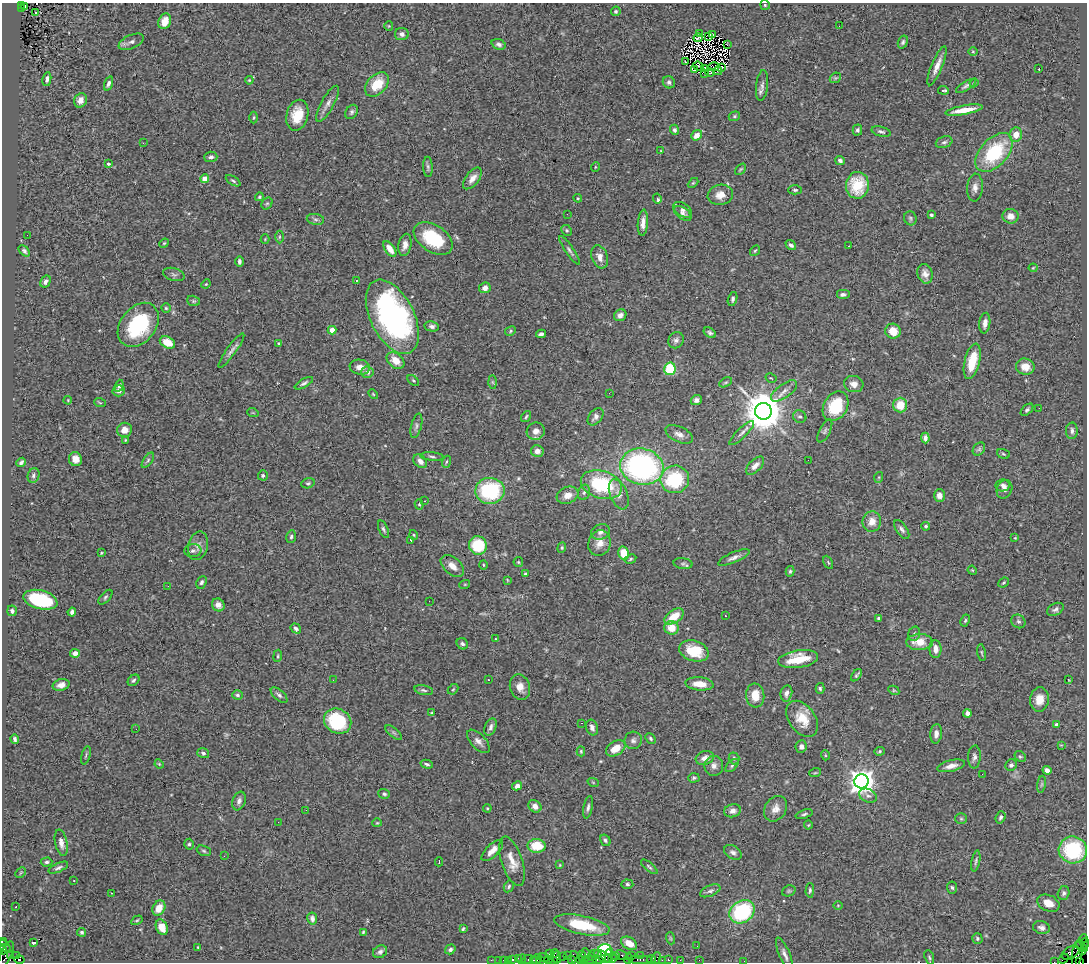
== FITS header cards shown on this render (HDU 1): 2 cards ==
NAXIS1  =                 1085
NAXIS2  =                  960

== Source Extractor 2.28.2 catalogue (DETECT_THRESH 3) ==
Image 1085 x 960 px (HDU 1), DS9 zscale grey, 1 PNG px = 1 image px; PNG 1089 x 964 px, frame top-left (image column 1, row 960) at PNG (2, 3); each listed source drawn as its Kron ellipse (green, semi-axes under 4 px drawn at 4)
Background 2.87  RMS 0.073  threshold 0.218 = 3 sigma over >= 5 px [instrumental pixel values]
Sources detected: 429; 4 with non-positive FLUX_AUTO (blend fragments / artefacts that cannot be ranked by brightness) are neither listed nor drawn; the other 425 listed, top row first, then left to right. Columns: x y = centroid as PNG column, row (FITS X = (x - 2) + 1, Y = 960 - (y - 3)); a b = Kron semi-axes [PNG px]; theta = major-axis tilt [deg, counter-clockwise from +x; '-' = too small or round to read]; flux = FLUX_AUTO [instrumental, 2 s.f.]
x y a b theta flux
22 5 3 3 - 260
765 5 5 5 - 6.8
25 6 4 3 - 290
21 9 3 2 - 830
616 11 5 4 - 7.5
36 12 2 2 - 12
165 21 8 6 70 55
389 26 4 4 - 5
839 26 2 2 - 11
402 34 7 6 - 17
700 34 3 2 - 2.8
712 35 4 2 - 5.4
709 36 3 2 - 4.5
698 38 4 2 - 0.23
131 42 13 7 24 22
903 42 7 5 70 11
499 44 7 5 -20 13
727 44 2 2 - 4.6
973 52 5 3 - 4.6
685 62 4 2 - 0.31
698 66 5 3 - 2.9
937 66 21 5 67 42
713 67 6 2 14 0.07
722 67 3 2 - 5.1
1039 68 3 2 - 31
705 69 3 2 - 3.3
694 70 3 2 - 2.3
718 71 4 2 - 5.8
710 72 4 2 - 12
704 73 3 2 - 7.1
835 78 6 4 44 6.6
47 79 7 3 79 14
249 80 4 3 - 5.1
669 82 6 6 - 13
108 83 7 4 72 16
974 83 4 3 - 5.5
377 84 14 9 45 120
762 86 15 6 84 22
966 86 11 4 31 13
943 90 5 3 - 14
80 100 7 6 - 36
328 104 20 6 61 30
964 110 19 4 10 84
352 112 7 6 - 12
297 115 16 10 75 100
734 116 6 4 22 7
254 118 6 3 88 5.4
674 130 5 4 - 11
857 130 5 5 - 12
881 132 10 5 -15 13
1016 134 7 6 - 47
697 135 6 4 38 40
944 142 8 5 19 13
143 143 3 2 - 8.5
661 151 4 2 - 3.5
994 152 23 13 48 340
211 157 6 5 - 16
840 160 5 4 - 13
108 164 4 3 - 11
428 167 10 5 -86 12
595 167 5 3 - 4
740 169 6 3 48 6.7
472 178 13 6 52 33
205 179 4 4 - 91
233 181 8 4 -34 9
693 183 6 3 44 5.5
857 185 13 11 84 180
975 187 14 8 86 29
795 190 7 4 -1 8.9
720 195 13 10 11 52
259 197 4 3 - 7
578 198 4 4 - 4.6
657 199 5 3 - 24
267 203 6 5 - 7.9
682 210 10 6 -33 18
683 213 10 5 -35 16
567 214 3 2 - 4.2
931 215 4 3 - 9
1010 216 8 7 - 37
910 218 7 6 - 9.9
315 219 9 5 -7 13
643 223 13 5 86 35
567 230 6 5 - 7.3
27 235 2 2 - 13
279 237 6 4 89 8.4
433 238 21 13 -34 280
265 239 4 4 - 4.8
164 243 5 4 - 5.4
405 245 11 6 79 33
791 245 6 4 -40 15
849 246 2 2 - 3.2
390 249 9 5 -55 48
570 250 17 4 -56 16
24 251 7 4 -44 11
755 251 5 3 - 5.7
600 257 12 8 -70 34
239 261 5 4 - 12
1033 268 4 4 - 4.2
174 274 11 6 -15 16
925 274 10 7 -74 30
45 281 6 4 59 15
356 281 3 3 - 12
206 284 5 4 - 5.2
485 288 6 5 - 28
843 294 7 5 0 16
733 299 7 4 75 10
193 301 6 5 - 7.8
166 308 4 4 - 6.4
620 315 6 5 - 20
392 317 40 22 -63 1300
985 323 10 5 83 28
138 325 24 17 51 380
432 326 7 5 -10 14
332 330 4 4 - 81
510 331 6 4 27 6.7
893 331 8 7 - 71
710 333 7 4 -33 11
541 334 5 3 - 18
676 340 8 7 - 17
167 342 8 5 -26 93
278 343 4 3 - 4.3
231 350 21 4 54 23
396 361 10 7 -38 58
972 361 18 7 76 130
360 367 10 7 -9 35
1025 367 9 8 - 57
670 369 6 5 - 230
367 372 6 6 - 21
771 378 6 2 -30 3.8
413 380 7 4 -41 7.7
492 382 6 4 -88 7.1
726 382 7 4 30 7.2
304 383 10 4 29 12
854 384 10 8 -15 31
119 386 6 4 70 11
119 391 6 5 - 22
784 391 15 7 36 32
609 393 2 2 - 1.9
373 394 6 3 -46 4.7
68 400 4 3 - 3.7
696 400 6 5 - 21
100 403 6 3 -20 4.9
900 405 7 7 - 89
835 406 16 11 58 210
1039 408 2 2 - 9.1
1027 410 7 4 43 10
763 411 8 8 - 17000
253 413 6 3 -19 4.3
526 416 6 3 54 7.1
596 417 10 6 50 19
800 417 7 6 - 12
416 426 12 5 76 14
125 430 7 7 - 36
536 431 9 8 - 30
825 431 12 5 63 14
1072 431 8 6 88 17
742 433 16 5 44 21
679 434 14 7 -25 30
925 438 5 4 - 17
125 440 3 3 - 4.3
979 449 7 5 50 10
537 451 6 6 - 26
1003 454 6 4 -22 6.9
432 456 11 3 -5 10
75 459 7 6 - 33
148 460 9 4 55 11
808 460 2 2 - 2.8
420 461 8 5 -46 24
21 462 5 3 - 10
446 462 6 4 71 7.7
755 466 11 6 45 30
642 467 22 18 -13 1100
33 475 7 5 69 12
263 475 5 5 - 12
879 477 5 3 - 4.8
675 479 14 13 - 310
308 483 7 5 15 8.2
601 485 21 13 -16 380
1003 485 7 6 - 15
1004 489 9 7 65 22
490 491 14 13 - 410
584 492 8 5 73 13
619 494 16 8 -68 36
568 495 11 8 20 43
939 495 6 5 - 31
424 501 2 2 - 3.3
419 504 5 4 - 8
872 521 10 9 - 51
926 526 4 4 - 7.8
383 529 9 4 -66 11
902 529 11 5 -56 16
601 532 9 7 19 21
414 535 5 3 - 4.5
291 537 6 5 - 10
1015 538 4 4 - 4
411 540 3 2 - 4.1
599 543 13 11 74 51
478 545 9 9 - 210
198 546 14 9 76 33
562 548 5 4 - 6.3
193 551 8 6 6 13
101 553 3 3 - 5.1
624 553 7 5 -78 95
734 557 17 5 23 24
631 559 6 4 28 7.1
518 562 5 4 - 5.9
828 562 7 4 -63 6.9
683 564 9 5 -5 12
483 565 5 3 - 4.7
452 566 13 8 -40 45
972 570 5 3 - 4.4
790 571 5 4 - 7.4
525 574 4 4 - 13
507 580 4 2 - 3.5
201 582 6 5 - 12
1004 583 5 3 - 5.5
465 584 5 3 - 4.2
168 586 3 2 - 10
105 597 9 5 49 9.6
40 600 17 9 -15 370
429 601 2 2 - 11
218 605 7 6 - 25
1055 609 9 6 28 15
12 611 5 5 - 13
72 612 4 4 - 15
674 616 11 6 34 86
725 616 2 2 - 3
879 618 3 3 - 12
965 620 6 4 63 7
1018 621 7 6 - 12
671 628 7 7 - 74
296 629 5 4 - 13
914 634 7 5 74 12
495 639 3 2 - 7.3
919 642 13 8 2 83
462 644 6 5 - 11
935 649 9 6 -88 34
694 651 15 10 -17 150
75 653 5 4 - 29
982 653 8 3 -81 7
278 656 6 4 82 7.1
798 659 20 8 9 150
856 675 7 3 51 7.6
133 680 6 5 - 9.8
333 680 3 2 - 5.8
488 680 2 2 - 2.7
1069 680 3 2 - 3.1
699 684 14 6 -5 67
61 685 8 6 14 26
520 687 13 10 -73 45
820 688 5 4 - 8.9
453 689 6 4 43 6.9
424 690 9 4 -11 11
894 690 6 4 -30 5.9
786 693 8 6 78 21
238 695 5 4 - 9.3
279 695 10 5 -42 13
755 695 12 9 -84 76
1039 699 12 9 84 61
432 713 4 3 - 5.7
967 713 4 4 - 23
802 719 20 13 -55 93
338 721 14 12 -30 310
582 723 3 2 - 15
1056 725 4 3 - 19
491 727 9 5 68 16
592 728 8 6 -70 18
136 729 3 2 - 6.2
394 733 10 4 -39 12
936 734 10 6 84 25
650 738 6 4 -48 8.2
15 739 5 3 - 10
633 740 8 8 - 18
478 741 14 7 -46 28
1061 745 4 3 - 4.2
801 746 6 5 - 17
616 748 10 7 32 64
581 751 5 4 - 6.1
880 751 5 4 - 7.4
203 753 6 4 -18 11
86 755 9 3 75 7.1
825 755 5 3 - 4.5
1020 756 6 5 - 7.7
974 757 11 6 86 18
705 758 9 6 17 33
734 758 6 5 - 10
159 764 5 4 - 5.4
427 764 6 4 -14 11
732 765 8 4 43 9.7
1011 765 6 5 - 13
714 766 10 9 - 26
951 766 14 5 13 34
1047 770 4 4 - 30
815 773 6 3 18 5.8
982 774 2 2 - 78
694 778 6 4 5 8.1
861 781 7 7 - 4800
593 782 6 3 -20 4.7
1041 784 8 4 81 10
517 786 5 4 - 20
384 794 6 5 - 9.1
868 796 9 6 -23 17
239 801 9 6 70 18
535 806 7 5 -43 32
588 807 11 4 79 14
487 808 4 3 - 4.5
776 809 13 10 56 39
306 810 2 2 - 12
732 811 8 6 13 24
804 814 9 4 19 9.9
1001 817 6 4 71 12
961 819 6 5 - 8.7
278 822 2 2 - 5.4
377 823 5 4 - 5.2
808 825 4 4 - 5.1
605 840 6 4 -58 9.8
61 843 13 6 -78 24
189 844 5 4 - 8.3
536 846 9 7 -1 120
492 850 14 6 44 38
1073 850 14 13 - 370
204 851 7 5 -20 8.5
733 852 9 6 -35 17
224 856 3 2 - 3.3
512 861 26 10 -71 66
976 861 11 4 79 10
47 862 6 4 2 10
439 862 4 2 - 25
560 865 4 2 - 3.5
649 867 10 3 -39 8.8
58 868 10 4 24 14
21 873 6 3 45 4.8
74 881 3 2 - 12
627 884 6 4 -4 9.7
509 886 6 4 61 8.4
952 888 6 5 - 9.6
810 890 7 4 88 10
710 891 11 5 23 14
789 891 7 5 21 7.6
112 893 4 2 - 11
1064 893 7 5 74 12
1048 903 11 8 -24 52
838 905 4 3 - 3.8
16 907 3 2 - 8.2
159 908 8 6 61 58
742 912 13 10 35 440
312 919 6 5 - 15
137 920 6 3 30 5.2
582 925 28 9 -12 210
162 927 8 5 -67 53
1041 928 8 6 -16 20
463 929 4 3 - 7
82 932 4 4 - 8.1
363 932 4 3 - 5.5
670 938 6 4 -71 5.8
977 938 5 5 - 8.7
1083 939 4 2 - 370
2 941 3 2 - 140
34 943 4 3 - 9
629 943 9 6 -33 58
1085 944 5 3 - 350
4 946 8 4 -39 570
697 946 2 2 - 5.7
198 947 3 2 - 3.4
1082 947 6 2 -36 520
450 949 5 4 - 12
3 950 4 3 - 1200
606 950 7 5 -18 350
1082 951 4 3 - 130
380 952 7 6 - 15
549 953 3 2 - 450
555 953 4 2 - 320
594 953 2 2 - 130
1071 953 9 6 31 2100
1077 953 14 5 79 1300
6 954 14 5 66 1800
785 954 18 5 -67 23
16 955 3 2 - 96
586 955 6 3 -84 1800
621 955 6 3 -35 800
632 955 3 3 - 360
640 955 3 3 - 170
10 956 4 3 - 1200
567 956 2 2 - 90
582 956 5 3 - 380
592 956 3 2 - 370
603 956 10 5 -30 1500
609 956 7 3 -84 960
616 956 4 3 - 98
543 957 6 3 -21 730
557 957 6 3 -88 310
563 957 2 2 - 200
929 957 7 4 -72 8.3
518 958 2 2 - 54
575 958 8 4 -69 1200
657 958 6 2 72 510
19 959 5 3 - 2200
521 959 5 2 - 88
528 959 5 3 - 390
537 959 5 3 - 320
598 959 6 4 -16 650
613 959 4 2 - 170
628 959 5 4 - 230
641 959 12 3 0 720
651 959 4 3 - 260
1063 959 5 2 - 190
491 960 2 2 - 44
498 960 2 2 - 34
503 960 2 2 - 93
508 960 2 2 - 35
513 960 3 3 - 460
533 960 3 2 - 200
540 960 3 2 - 210
549 960 3 2 - 190
554 960 3 2 - 200
571 960 4 3 - 380
580 960 4 2 - 140
589 960 7 2 2 820
662 960 2 2 - 83
668 960 3 3 - 340
680 960 2 2 - 80
699 960 2 2 - 95
744 961 2 2 - 34
1054 962 2 2 - 88
1080 962 3 2 - 38
At the frame edge (FLAGS 8, measured only in part): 7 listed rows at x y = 2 941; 1085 944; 4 946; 3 950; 744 961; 1054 962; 1080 962
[4 non-positive-flux detections neither listed nor drawn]